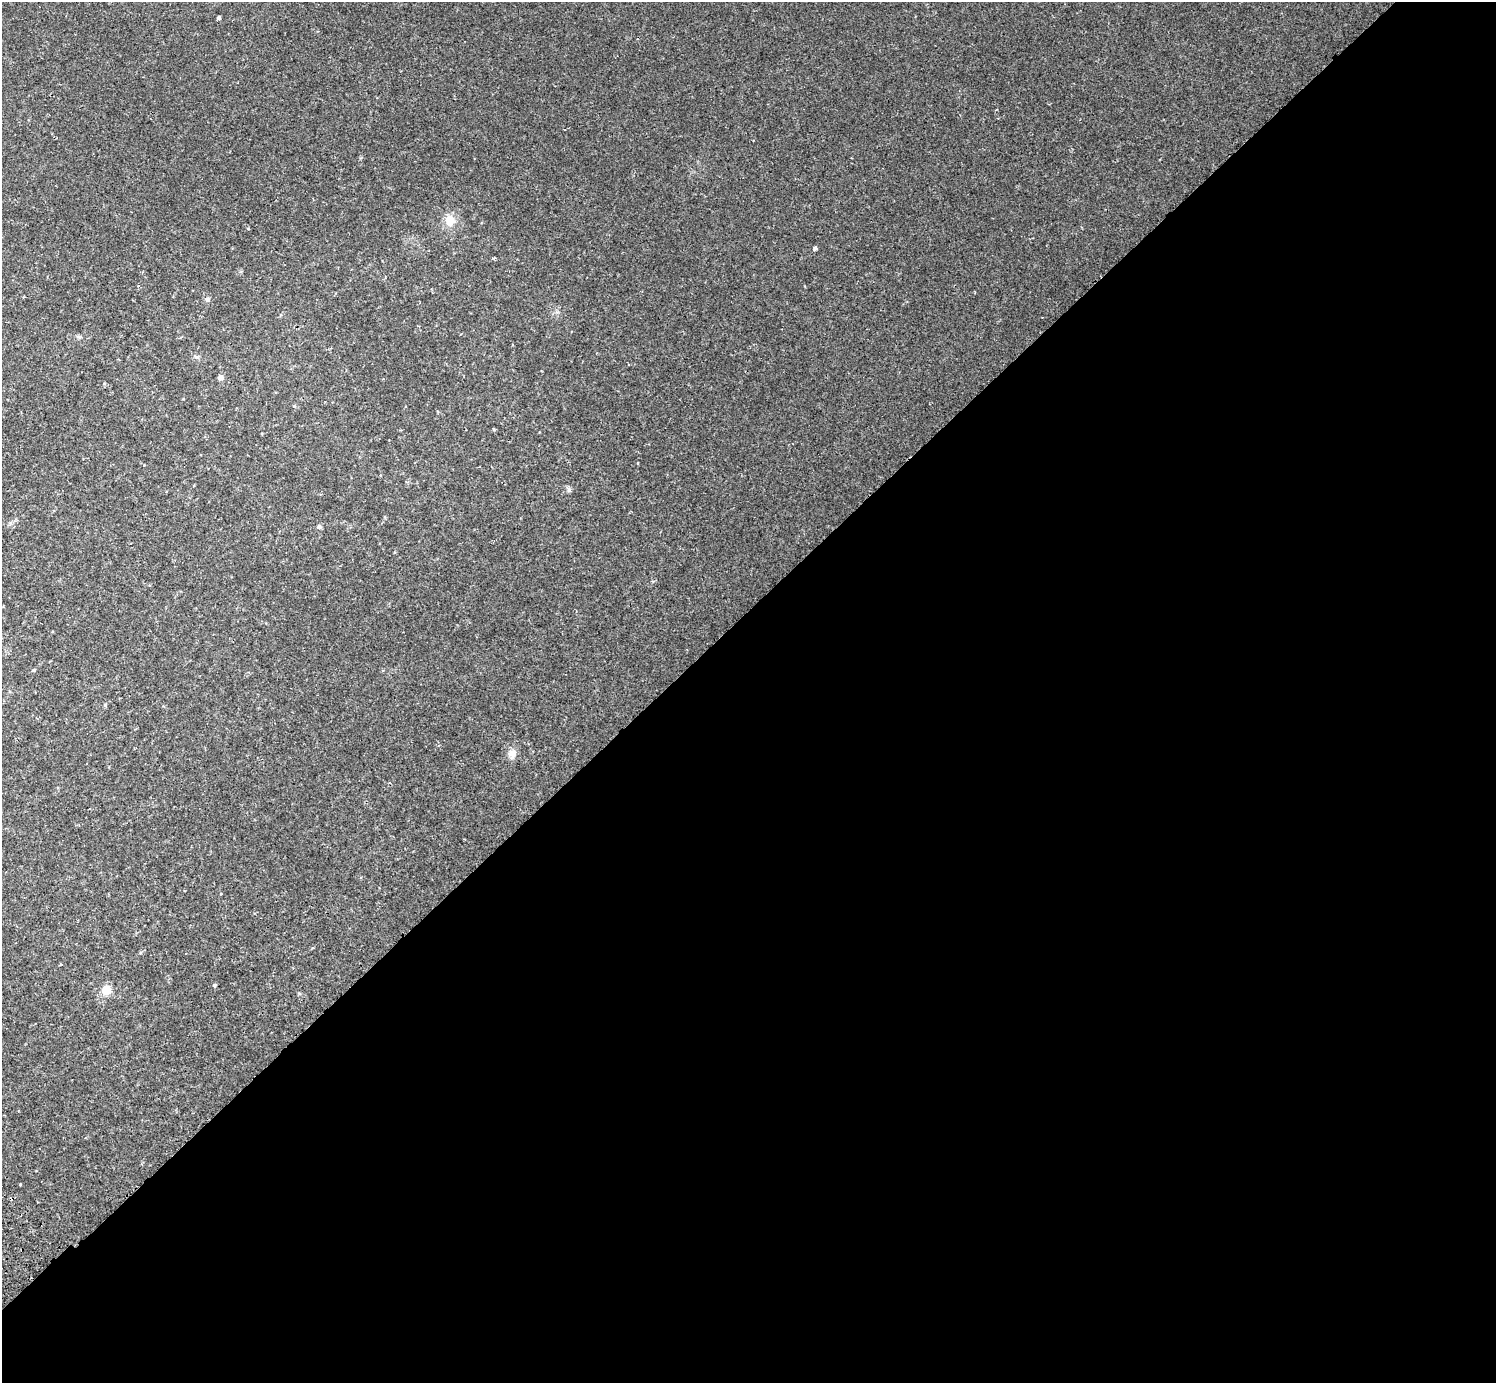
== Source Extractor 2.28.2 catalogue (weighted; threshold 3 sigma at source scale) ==
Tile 12 of 4 x 4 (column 4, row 3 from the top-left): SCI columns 4529-6022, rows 1586-2966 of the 6070 x 6071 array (HDU 1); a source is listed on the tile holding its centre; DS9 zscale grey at full resolution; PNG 1498 x 1385 px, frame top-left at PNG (2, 2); no overlay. Shown black and unused: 56% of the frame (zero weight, under 2 of 3 exposures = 3% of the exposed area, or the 3 px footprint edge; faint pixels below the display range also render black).
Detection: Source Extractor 2.28.2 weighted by HDU 2 'WHT'; one run over the whole footprint, this tile lists its part. Background 0.00212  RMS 0.0043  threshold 0.0192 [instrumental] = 3 sigma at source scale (4.5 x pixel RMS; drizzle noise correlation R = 1.50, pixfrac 1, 0.05/0.05 arcsec/px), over >= 5 px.
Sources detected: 13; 1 cosmic-ray / hot-pixel residue — not listed; the other 12 listed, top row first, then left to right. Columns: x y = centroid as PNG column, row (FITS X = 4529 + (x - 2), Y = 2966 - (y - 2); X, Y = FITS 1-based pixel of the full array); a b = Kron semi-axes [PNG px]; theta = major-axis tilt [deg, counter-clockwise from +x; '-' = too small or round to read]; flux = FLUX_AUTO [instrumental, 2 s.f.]
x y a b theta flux
219 18 4 3 - 0.84
450 220 15 14 - 4.8
815 248 4 4 - 1
138 286 4 2 - 0.34
207 299 6 6 - 0.94
220 377 8 6 20 1.1
494 429 5 3 - 0.46
319 526 6 5 - 0.66
34 670 5 3 - 0.59
512 754 13 11 -86 2.7
214 985 4 3 - 0.7
106 990 10 10 - 4.9
Unlisted compact peaks at least as high as the median listed source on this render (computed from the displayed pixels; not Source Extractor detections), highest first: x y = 569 490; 20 1184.